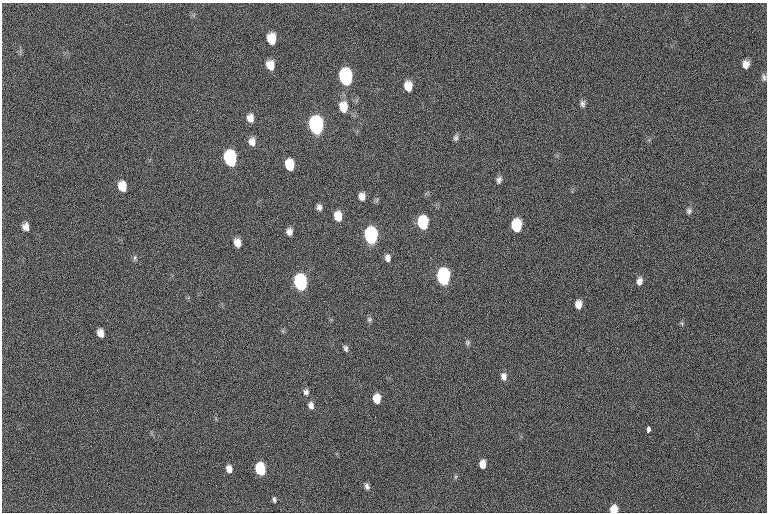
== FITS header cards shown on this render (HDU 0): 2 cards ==
NAXIS1  =                 765  / length of data axis 1
NAXIS2  =                 510  / length of data axis 2

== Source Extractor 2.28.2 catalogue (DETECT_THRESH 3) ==
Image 765 x 510 px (HDU 0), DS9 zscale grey, 1 PNG px = 1 image px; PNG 769 x 514 px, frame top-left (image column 1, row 510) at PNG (2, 3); no overlay
Background 152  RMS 16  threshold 48.8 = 3 sigma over >= 5 px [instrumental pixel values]
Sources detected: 48; all 48 listed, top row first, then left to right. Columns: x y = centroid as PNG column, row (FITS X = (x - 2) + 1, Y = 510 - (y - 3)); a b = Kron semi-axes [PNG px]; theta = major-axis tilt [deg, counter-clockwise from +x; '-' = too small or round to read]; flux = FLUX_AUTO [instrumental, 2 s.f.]
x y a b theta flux
271 39 9 7 -84 19000
746 64 8 6 87 6900
270 65 9 8 - 13000
346 77 11 8 -86 200000
764 77 11 5 -80 3000
408 86 9 7 -84 14000
583 104 10 6 -83 3500
343 107 13 10 -87 16000
250 118 9 7 -82 7200
316 125 10 8 -85 380000
456 138 9 6 78 3000
252 141 9 7 -79 7200
230 158 10 8 -80 180000
290 165 9 7 -81 28000
499 180 9 7 74 3700
122 186 9 7 -75 17000
362 196 8 6 81 6700
319 207 6 5 - 3700
689 211 8 7 - 3300
338 216 8 7 - 18000
423 222 9 7 -88 83000
516 225 9 7 86 61000
26 227 8 7 - 6700
289 232 7 6 - 5500
371 235 10 7 -87 270000
237 243 8 6 -69 9400
135 258 8 4 71 2300
388 258 8 6 -82 4600
443 276 10 7 -90 280000
639 281 9 6 79 5200
300 282 9 7 -83 260000
578 304 8 6 89 9700
369 319 7 6 - 2200
100 333 7 6 - 8900
468 343 7 6 - 2300
346 348 8 5 -64 2800
504 376 9 7 -84 5400
306 392 8 7 - 3600
377 398 8 6 90 19000
311 405 9 7 -78 5000
648 429 7 3 79 10000
482 464 7 5 -90 11000
229 469 8 6 -68 7600
260 469 8 6 -78 91000
455 477 6 4 71 1600
367 486 8 5 -77 3500
274 500 7 4 -74 2300
614 509 7 6 - 19000
At the frame edge (FLAGS 8, measured only in part): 1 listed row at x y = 614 509